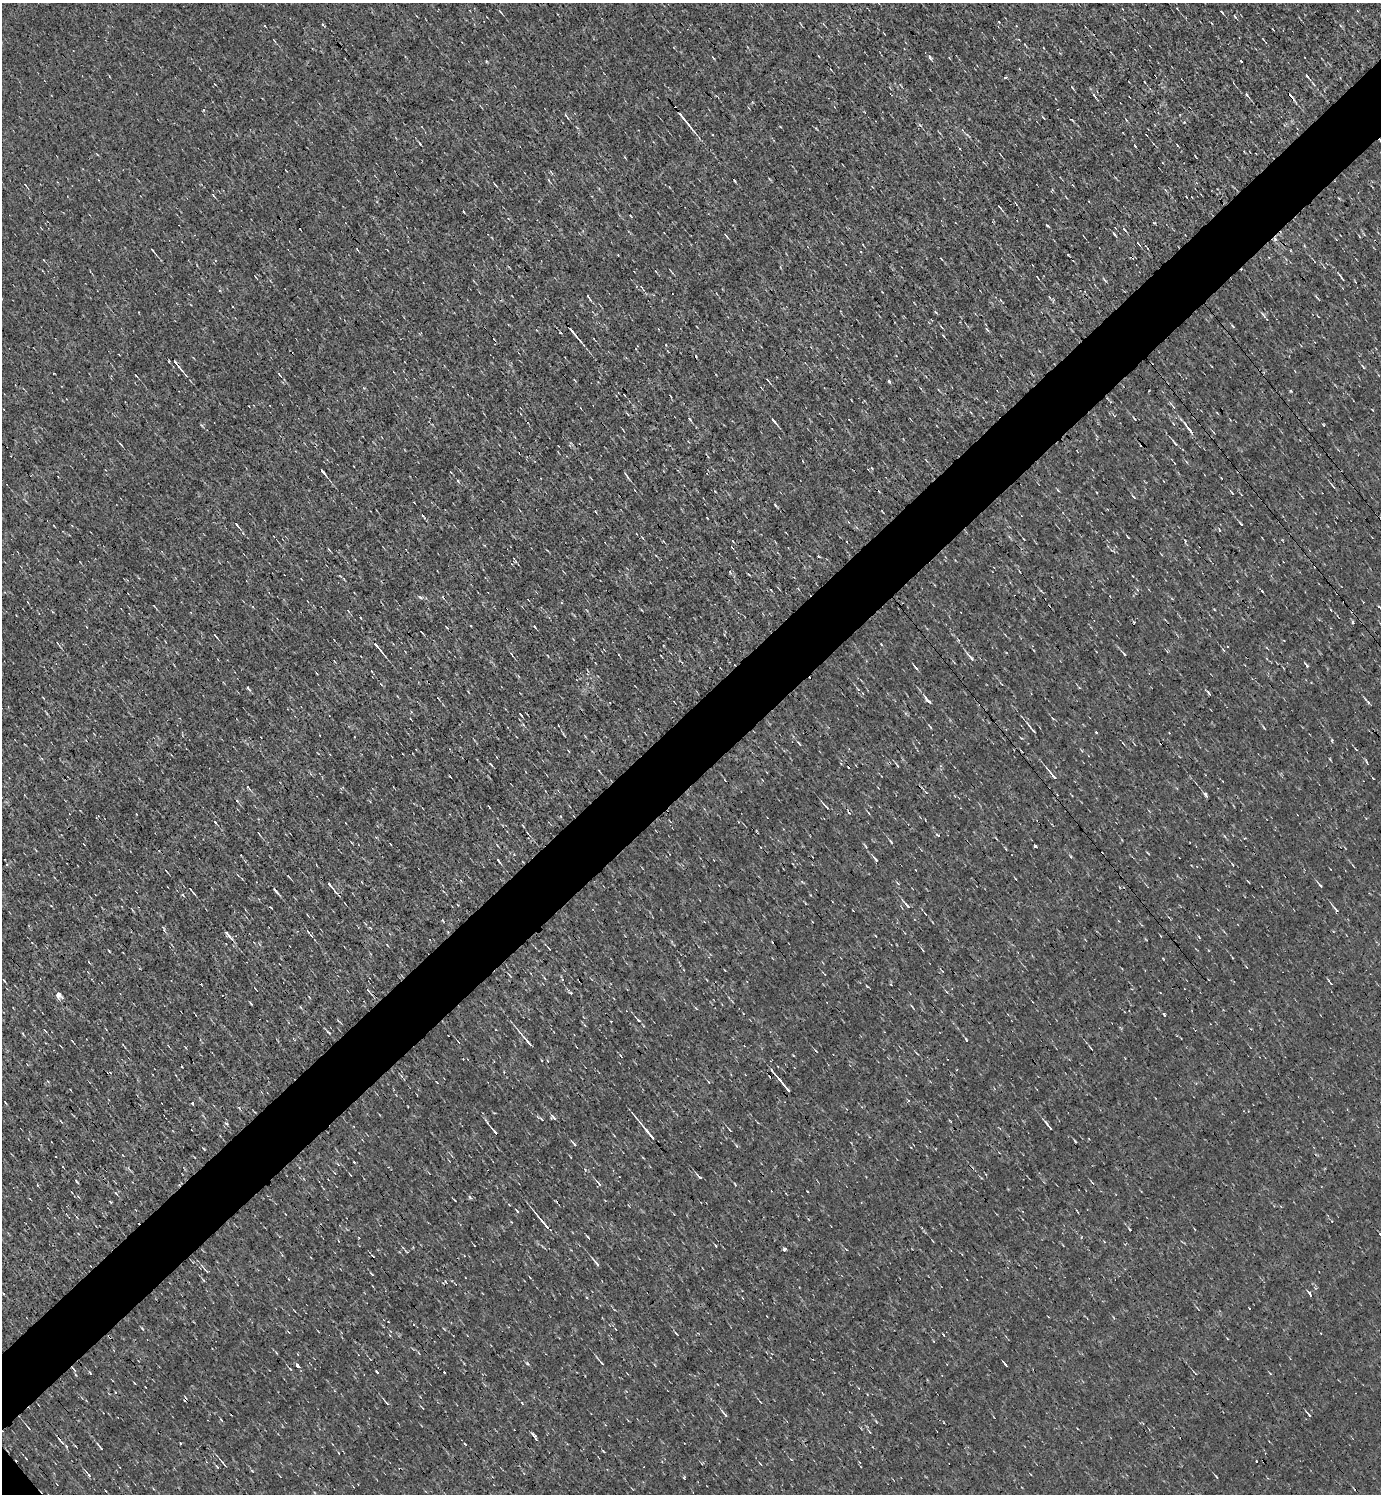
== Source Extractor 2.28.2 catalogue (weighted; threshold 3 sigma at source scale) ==
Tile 10 of 4 x 4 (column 2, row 3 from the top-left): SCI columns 1533-2911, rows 1493-2984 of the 5966 x 5967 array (HDU 1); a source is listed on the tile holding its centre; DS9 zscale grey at full resolution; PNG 1383 x 1496 px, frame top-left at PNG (2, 3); no overlay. Shown black and unused: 5% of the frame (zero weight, under 3 of 4 exposures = <1% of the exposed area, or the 3 px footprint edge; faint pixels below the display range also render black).
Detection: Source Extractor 2.28.2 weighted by HDU 2 'WHT'; one run over the whole footprint, this tile lists its part. Background -4.87e-04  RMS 0.039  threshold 0.175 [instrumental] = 3 sigma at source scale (4.5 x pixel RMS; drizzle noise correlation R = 1.50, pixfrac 1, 0.05/0.05 arcsec/px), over >= 5 px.
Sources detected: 201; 12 cosmic-ray / hot-pixel residue — not listed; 2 inside a brighter listed object's ellipse — not listed separately; the other 187 listed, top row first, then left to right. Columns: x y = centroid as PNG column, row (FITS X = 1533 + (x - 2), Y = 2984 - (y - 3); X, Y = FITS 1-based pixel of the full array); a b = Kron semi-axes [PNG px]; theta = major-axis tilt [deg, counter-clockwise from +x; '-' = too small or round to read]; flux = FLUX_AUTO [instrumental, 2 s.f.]
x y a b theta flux
501 12 5 3 - 3.6
1222 12 4 3 - 4.6
264 25 3 3 - 9
1273 29 3 2 - 2.4
930 58 7 4 -63 6.4
1241 61 3 3 - 21
1307 75 4 3 - 8.5
1005 77 3 3 - 13
1145 82 3 2 - 2.9
1246 95 6 3 -43 6.1
1094 96 7 2 -44 6
1291 96 11 3 -51 13
566 116 7 3 -53 5.9
684 119 29 3 -51 41
920 125 6 3 -19 4.2
551 172 6 3 -53 4.5
495 184 7 2 -51 3.9
1052 190 5 3 - 3.9
999 207 6 2 -45 3.4
1154 223 4 3 - 3.1
1047 226 5 2 - 4.5
1124 229 7 3 -50 5
726 236 7 2 -51 4.3
1275 239 6 5 - 9.2
1138 243 7 3 -50 4.4
152 250 4 2 - 5
1068 255 5 3 - 5.1
1132 257 5 3 - 6.2
44 260 4 2 - 2.1
780 267 5 3 - 3.5
1341 276 15 2 -54 7.7
1037 277 3 2 - 2.4
641 287 5 3 - 4.2
588 297 9 2 -53 6.5
1049 297 5 3 - 3.7
233 307 3 2 - 6.3
1263 315 8 3 -46 6.2
987 329 7 3 -52 6
560 333 4 3 - 4.3
573 333 18 2 -51 26
944 336 4 2 - 2.7
594 339 3 2 - 3.3
177 364 19 3 -51 17
1363 367 7 3 -56 4.5
279 374 7 3 -50 4.6
767 380 4 2 - 3.1
889 381 4 3 - 14
1173 407 10 4 -55 8
689 419 5 3 - 4.7
1134 419 4 2 - 3.7
774 421 10 3 -47 11
1323 424 4 3 - 3.2
1190 430 14 4 -50 18
1175 443 9 3 -52 7.8
121 444 6 2 -54 5.4
872 468 4 2 - 3
323 472 9 2 -52 11
626 475 10 2 -57 6.9
457 481 3 3 - 9
1333 486 8 3 -51 6.3
1232 493 6 2 -45 3.6
1134 497 5 3 - 4
775 505 6 2 -50 5.3
882 511 3 2 - 2.9
1241 524 6 2 -46 5.2
237 525 7 3 -50 6.8
1128 537 3 2 - 3.6
732 547 5 2 - 2.4
818 556 3 3 - 11
420 597 6 3 -44 5.2
1363 602 2 2 - 3.7
154 606 5 2 - 3.5
1379 607 5 3 - 3.7
1353 623 3 3 - 7.8
535 627 5 2 - 3.7
422 632 4 2 - 3
215 636 5 2 - 4.9
58 644 6 3 -46 4.2
378 647 19 3 -51 21
1267 648 6 3 -38 3.4
1124 654 6 3 -53 4.8
548 656 4 2 - 2.5
971 658 12 3 -49 12
1307 665 5 4 - 5.9
915 667 6 3 -44 5.8
248 688 7 4 -44 6.3
858 689 5 3 - 3.5
928 701 11 3 -45 17
520 714 3 2 - 4.1
1053 718 5 3 - 3.7
930 727 6 3 -56 4.4
1264 728 5 2 - 3.5
1031 729 17 3 -51 13
1096 732 3 3 - 9.9
1021 738 5 3 - 3
799 744 7 3 -61 5.5
491 764 7 2 -54 4.9
897 765 7 3 -58 5.2
1053 775 14 3 -50 18
725 780 4 2 - 2.1
1206 796 7 3 -55 7.5
237 801 4 3 - 4.6
826 806 12 2 -47 7.5
215 822 5 3 - 5.4
259 834 4 2 - 3.5
937 835 4 3 - 7.7
891 841 7 3 -54 5.5
497 845 4 3 - 3.1
1035 846 3 3 - 11
875 859 8 4 -52 8.7
498 861 7 2 -52 9.5
167 871 7 2 -54 3.6
1320 885 7 3 -50 6.2
331 886 16 3 -51 15
191 891 9 2 -50 7.3
276 891 9 3 -51 8.9
906 905 17 4 -48 14
1336 910 10 4 -49 11
443 921 4 2 - 3.3
308 932 6 4 -47 7.4
227 934 14 3 -50 17
387 945 5 3 - 3
549 948 5 2 - 3.3
891 985 3 2 - 2.5
368 990 5 4 - 4.9
58 995 6 4 79 33
309 997 5 3 - 2.9
912 1007 6 2 -47 3.8
1164 1014 5 3 - 5.4
638 1020 7 4 -30 6.3
45 1030 6 2 -50 3.5
328 1032 8 3 -34 5.7
966 1039 5 2 - 4.1
527 1041 24 3 -50 24
73 1042 4 2 - 3.1
1091 1048 8 2 -48 5
110 1072 5 3 - 3.6
787 1088 22 3 -50 23
908 1101 5 3 - 4
192 1103 3 3 - 12
554 1118 10 3 -45 8.2
541 1119 5 3 - 4.1
1047 1124 10 3 -51 8.4
730 1130 3 2 - 3.3
495 1132 10 3 -49 11
648 1133 24 3 -51 30
1075 1141 6 3 -38 4
574 1144 8 3 -45 6.9
62 1166 3 3 - 5
699 1177 9 3 -46 7.1
77 1182 5 2 - 4.1
599 1183 9 4 -51 8.8
735 1184 4 2 - 2.9
470 1197 6 4 -86 5.3
110 1202 5 3 - 3.4
517 1211 4 3 - 5
544 1223 22 3 -50 32
1129 1229 4 3 - 3.1
588 1237 5 3 - 4.9
785 1249 3 3 - 19
596 1263 12 3 -48 11
1310 1295 6 3 -54 7.2
1249 1309 3 2 - 5.4
601 1362 10 3 -48 7.9
527 1363 5 3 - 4.1
1005 1364 5 2 - 6.2
298 1365 5 3 - 28
74 1369 9 2 -52 6.1
290 1369 4 3 - 3.5
377 1371 3 3 - 17
90 1372 5 3 - 3.7
1195 1373 6 2 -46 3.5
145 1387 3 2 - 2.5
386 1403 9 3 -44 6.7
522 1403 5 3 - 4.2
724 1414 10 3 -50 8.2
1308 1414 7 3 -53 5.2
29 1428 6 3 -44 5.3
535 1438 9 4 -61 9.7
62 1442 7 3 -41 8.6
100 1447 12 3 -49 7.8
339 1453 3 2 - 2.9
1256 1461 3 2 - 6.4
223 1463 9 2 -52 5.7
252 1471 5 3 - 3.4
88 1475 11 3 -44 8.8
1216 1477 7 2 -50 3.7
Overlapping masked pixels (flux is a lower limit): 8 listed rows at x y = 1291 96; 684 119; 1275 239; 1132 257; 787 1088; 495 1132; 74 1369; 62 1442
Unlisted compact peaks at least as high as the median listed source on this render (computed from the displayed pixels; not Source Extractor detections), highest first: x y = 1291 391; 1114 234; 1332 740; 226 1123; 1262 591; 1208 692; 142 1328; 109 951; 1235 17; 603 1451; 420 144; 465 1444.